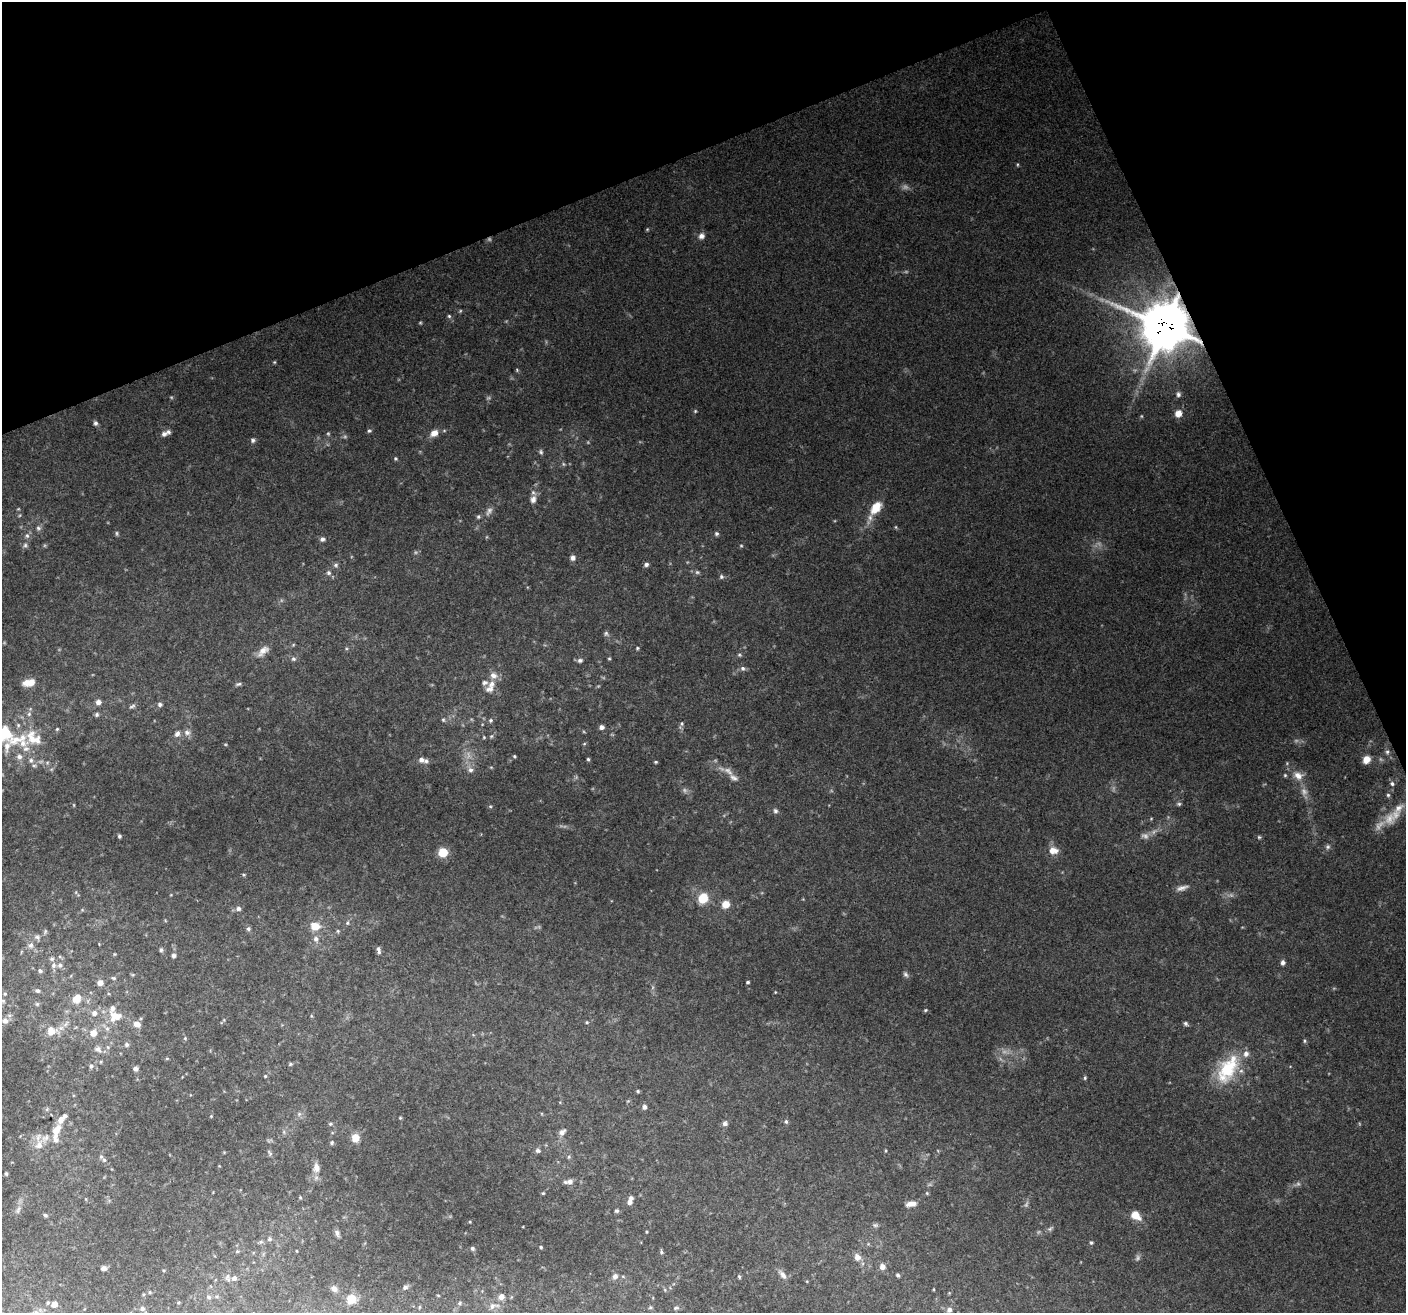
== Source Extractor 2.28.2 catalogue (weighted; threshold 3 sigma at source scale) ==
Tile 3 of 4 x 4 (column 3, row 1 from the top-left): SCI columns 2810-4213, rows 4078-5388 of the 5618 x 5474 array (HDU 1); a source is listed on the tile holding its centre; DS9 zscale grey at full resolution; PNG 1408 x 1315 px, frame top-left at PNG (2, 2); no overlay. Shown black and unused: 20% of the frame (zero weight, under 3 of 4 exposures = <1% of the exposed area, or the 3 px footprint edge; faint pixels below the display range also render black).
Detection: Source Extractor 2.28.2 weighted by HDU 2 'WHT'; one run over the whole footprint, this tile lists its part. Background 0.115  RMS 0.006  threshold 0.0269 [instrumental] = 3 sigma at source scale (4.5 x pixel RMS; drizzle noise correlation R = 1.50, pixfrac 1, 0.0396/0.0396 arcsec/px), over >= 5 px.
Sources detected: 257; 29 too faint to see at this stretch — not listed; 24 inside a brighter listed object's ellipse — not listed separately; the other 204 listed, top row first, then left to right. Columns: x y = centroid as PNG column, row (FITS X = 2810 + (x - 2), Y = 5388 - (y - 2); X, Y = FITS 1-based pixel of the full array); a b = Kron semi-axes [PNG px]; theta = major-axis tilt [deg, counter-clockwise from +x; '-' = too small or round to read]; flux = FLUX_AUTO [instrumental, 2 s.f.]
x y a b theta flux
1017 164 6 3 89 0.66
647 229 5 4 - 0.69
701 236 8 7 - 3.2
449 316 5 5 - 1
1164 326 16 16 - 2500
274 362 5 4 - 0.66
517 370 6 3 -73 0.73
1178 394 7 6 - 1.7
695 411 5 4 - 0.76
1178 414 8 7 - 5.7
95 423 7 5 -76 1.6
369 431 6 5 - 1.1
434 433 11 8 29 5.2
164 434 8 7 - 2.4
253 440 6 6 - 1.6
541 452 7 5 -67 1.3
395 458 5 5 - 0.92
533 499 10 7 72 3.4
876 508 18 10 54 13
18 509 5 3 - 0.53
489 511 14 7 62 3
478 517 6 5 - 1.2
896 527 6 4 -89 0.69
38 528 7 7 - 1.7
117 533 7 5 -88 0.98
717 534 6 6 - 1.3
27 536 7 5 -67 1.7
322 539 6 6 - 2
25 545 7 6 - 1.6
573 558 6 6 - 2.4
646 564 6 4 26 1.7
336 565 7 6 - 1.5
697 572 6 5 - 1.1
328 573 7 7 - 1.9
721 577 6 5 - 1.4
606 633 8 6 -61 1.5
637 648 5 4 - 0.74
263 651 19 9 41 5.6
739 655 6 4 -20 0.9
609 658 4 4 - 0.72
293 659 6 6 - 1.6
580 660 7 6 - 1.9
743 668 6 6 - 1.6
29 683 14 8 10 7.7
238 684 8 5 10 1.3
492 684 12 9 60 4.8
98 702 7 6 - 2.7
160 704 6 5 - 1.6
132 706 9 5 26 1.5
29 714 7 6 - 1.8
97 714 6 5 - 1.3
443 720 6 4 -45 0.92
491 720 5 5 - 1.1
682 724 7 5 89 1.2
602 727 6 5 - 2.2
57 729 5 4 - 0.81
187 732 9 7 -16 3
5 733 20 17 -82 26
177 734 8 6 53 2.7
484 737 5 4 - 0.62
33 738 46 27 39 32
584 744 5 3 - 0.63
1387 752 7 5 75 1.5
514 756 4 3 - 0.76
19 757 9 8 - 3.5
588 759 4 4 - 0.93
31 760 8 7 - 2.4
421 760 8 7 - 2.6
1367 760 7 6 - 8.3
656 762 4 3 - 0.74
471 770 8 7 - 2.6
1298 775 16 11 -27 6.7
733 777 13 7 -31 3
1392 784 7 6 - 1.6
1388 795 5 5 - 1.1
1179 804 6 5 - 1.1
74 805 5 3 - 0.56
490 806 5 4 - 0.74
1399 808 18 10 40 7.8
775 811 7 6 - 1.6
119 836 5 4 - 1.1
1259 837 5 4 - 0.93
1328 847 6 6 - 1.5
1053 850 13 9 -8 5.9
443 852 7 7 - 16
243 874 5 3 - 0.69
1182 888 16 6 16 3.3
76 892 6 3 72 0.72
703 898 8 7 - 19
726 904 7 7 - 8.5
238 908 7 6 - 2.1
82 910 6 4 18 0.68
347 923 6 4 73 0.98
315 926 9 8 - 8.6
248 929 6 5 - 1.3
338 931 5 5 - 0.74
45 932 8 4 64 1
37 937 9 8 - 2.2
316 939 9 7 -88 2.6
31 945 9 8 - 3.1
161 950 5 5 - 1.3
379 952 6 5 - 1.4
114 954 5 3 - 0.52
174 956 6 5 - 1.5
60 957 6 4 -19 0.8
1283 962 7 6 - 1.9
54 965 8 6 68 2.2
40 971 7 5 -40 1.6
905 974 8 6 -56 1.5
114 978 7 5 -15 1.1
748 982 3 3 - 1
100 983 7 6 - 3.5
38 991 7 5 -30 1.6
5 994 6 5 - 0.98
77 998 12 9 57 7.7
3 1001 6 6 - 1.2
37 1004 6 6 - 1.1
925 1010 5 4 - 0.8
94 1013 8 7 - 3.1
115 1017 19 15 10 12
5 1021 10 9 - 4.1
587 1022 5 4 - 0.73
137 1024 10 8 -25 4.1
1186 1024 6 5 - 1.3
51 1031 13 11 6 8.7
93 1033 9 8 - 5.3
185 1038 5 5 - 0.97
1305 1041 5 4 - 0.85
127 1045 7 6 - 1.6
98 1049 12 8 -30 3.2
167 1058 5 3 - 0.7
290 1064 5 4 - 1
91 1066 7 6 - 1.4
136 1069 6 6 - 2
1228 1069 40 20 59 34
265 1076 4 4 - 0.62
1085 1078 6 4 70 0.86
638 1091 5 4 - 0.82
644 1107 6 5 - 1.9
299 1114 7 6 - 1.7
211 1116 4 3 - 0.49
400 1118 4 4 - 0.62
786 1121 6 5 - 1.2
725 1123 6 6 - 2.2
330 1124 6 5 - 1.1
56 1130 16 9 59 8.3
284 1132 6 4 -73 1.1
562 1132 9 6 42 3.1
355 1138 7 7 - 8.5
332 1142 6 5 - 1.1
39 1145 14 11 76 7.1
538 1151 7 6 - 1.5
885 1151 5 3 - 0.59
270 1153 9 4 -56 1.4
101 1157 6 5 - 1.2
569 1157 6 5 - 0.95
316 1168 15 10 88 5.4
6 1174 4 3 - 0.92
570 1182 8 7 - 2.6
543 1193 4 3 - 0.69
927 1193 5 4 - 0.74
300 1197 4 4 - 0.73
630 1201 10 5 71 3.9
911 1204 11 6 10 4.7
18 1210 13 6 63 2.9
616 1211 5 5 - 1.1
45 1215 6 5 - 1
1136 1215 12 8 -40 8.2
470 1222 4 3 - 0.54
875 1225 8 5 -13 1.3
1050 1229 9 5 39 1.4
647 1232 3 3 - 0.57
337 1233 9 5 -68 2
269 1239 6 5 - 1.5
1091 1243 5 5 - 0.96
541 1247 4 3 - 0.85
472 1248 6 5 - 1.3
237 1251 5 4 - 0.89
661 1252 6 5 - 1.2
857 1257 8 7 - 3.9
882 1267 7 6 - 3.2
104 1268 6 5 - 2.1
163 1270 5 3 - 0.55
782 1275 14 6 -51 3.3
898 1275 4 3 - 1.2
615 1276 8 7 - 2.7
623 1276 6 4 -2 0.8
739 1277 5 4 - 0.82
234 1278 7 7 - 2.5
405 1287 6 5 - 1.7
334 1289 7 6 - 2.8
934 1289 4 2 - 0.48
665 1290 6 3 -72 0.74
150 1292 5 3 - 0.53
208 1297 6 6 - 1.5
501 1297 8 8 - 3.2
351 1299 9 9 - 8.5
460 1303 6 5 - 0.94
54 1304 8 7 - 4.2
493 1306 16 8 9 4.4
650 1307 6 5 - 0.99
676 1308 8 5 10 1.4
142 1309 6 6 - 1.7
949 1310 7 6 - 2.2
Overlapping masked pixels (flux is a lower limit): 1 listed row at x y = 1164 326
Isophote crosses this tile's border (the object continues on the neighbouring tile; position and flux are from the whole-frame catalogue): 2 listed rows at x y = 5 733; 1399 808